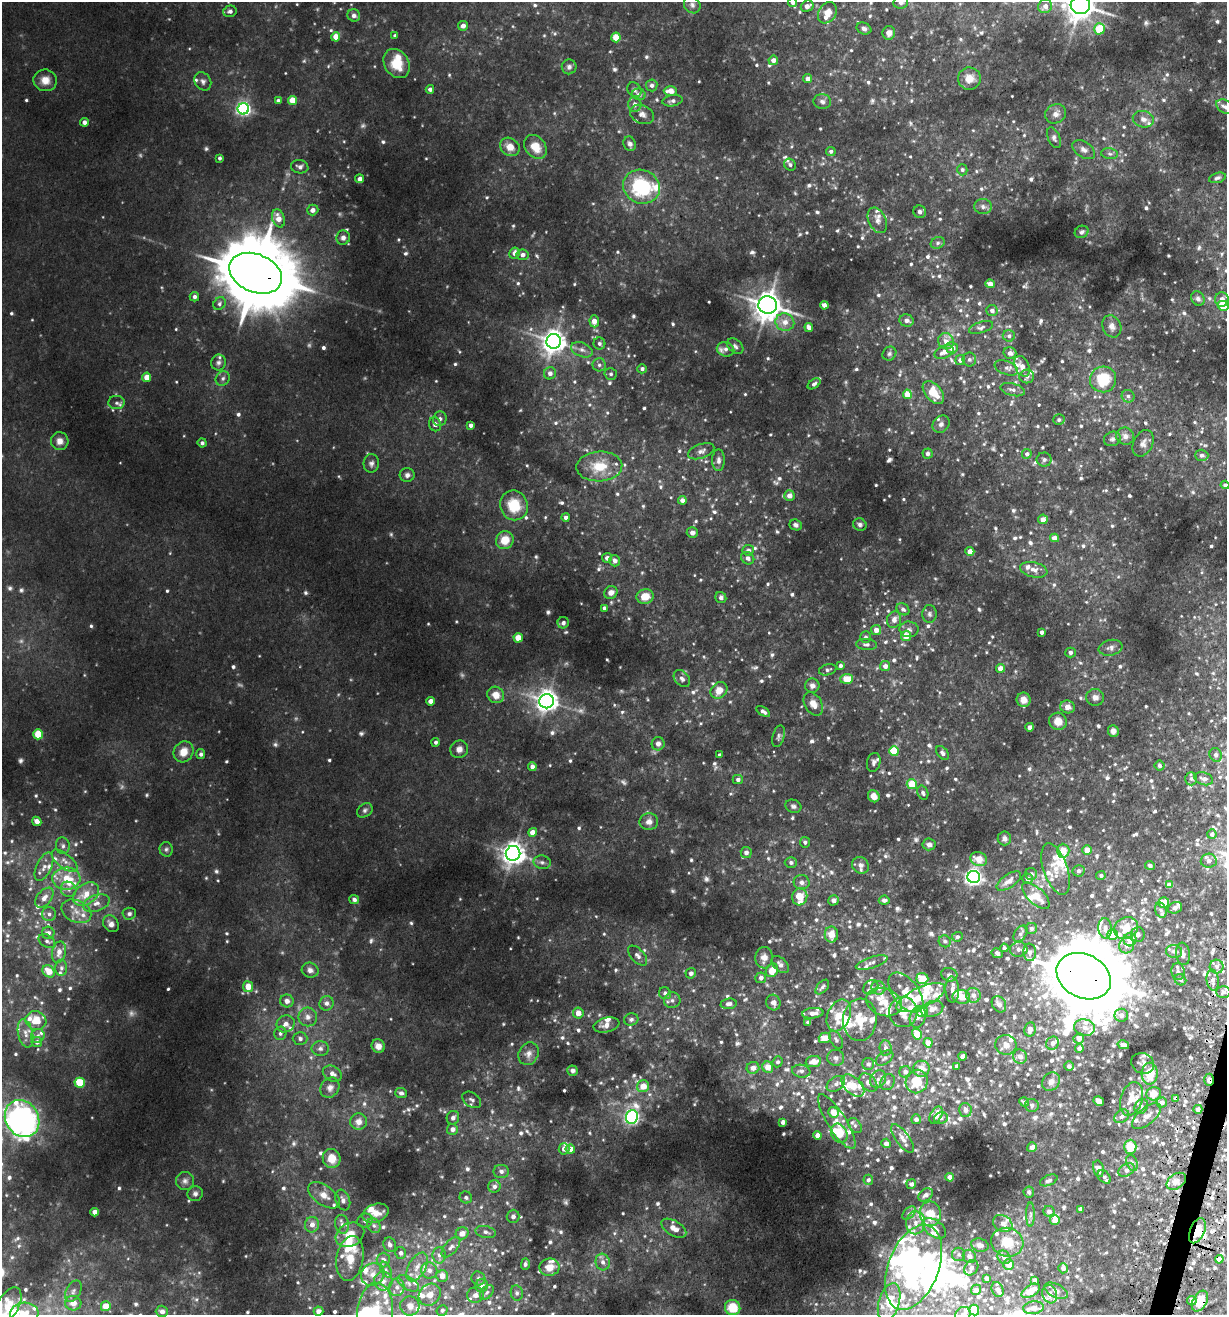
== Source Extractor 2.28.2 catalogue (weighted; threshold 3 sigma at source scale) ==
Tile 6 of 4 x 4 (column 2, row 2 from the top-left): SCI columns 1576-2800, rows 2680-3992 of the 5430 x 5367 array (HDU 1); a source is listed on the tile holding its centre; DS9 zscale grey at full resolution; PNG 1229 x 1317 px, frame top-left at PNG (2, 2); each listed source drawn as its Kron ellipse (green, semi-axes under 4 px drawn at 4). Shown black and unused: <1% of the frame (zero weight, under 3 of 5 exposures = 5% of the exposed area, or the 3 px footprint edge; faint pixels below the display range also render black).
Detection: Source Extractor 2.28.2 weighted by HDU 2 'WHT'; one run over the whole footprint, this tile lists its part. Background 0.0368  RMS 0.0054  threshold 0.0244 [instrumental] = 3 sigma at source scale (4.5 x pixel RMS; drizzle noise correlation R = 1.50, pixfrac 1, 0.05/0.05 arcsec/px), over >= 5 px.
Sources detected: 1202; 12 too faint to see at this stretch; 11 inside a brighter object's white glare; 2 cosmic-ray / hot-pixel residue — neither listed nor drawn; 122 inside a brighter listed object's ellipse — not listed separately; of the other 1055, all 500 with FLUX_AUTO >= 1.33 (the completeness limit of this list) listed and drawn (555 fainter detections not listed), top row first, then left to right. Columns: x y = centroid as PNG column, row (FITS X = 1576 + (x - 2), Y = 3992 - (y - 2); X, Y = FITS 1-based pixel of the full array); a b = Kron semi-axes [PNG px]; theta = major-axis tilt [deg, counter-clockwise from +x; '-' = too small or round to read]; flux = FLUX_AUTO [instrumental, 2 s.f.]
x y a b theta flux
793 2 4 4 - 1.7
901 2 7 6 - 2
692 5 9 7 -50 1.9
1080 5 9 9 - 760
807 6 7 5 27 2.8
1045 6 7 6 - 3.1
230 11 7 5 14 1.8
827 13 11 8 58 6.2
354 15 6 6 - 1.9
463 26 5 4 - 3.1
864 28 7 5 -23 1.5
1099 29 5 5 - 16
889 33 7 6 - 3.3
395 36 4 3 - 1.4
336 37 4 4 - 5.8
616 37 5 4 - 12
773 60 5 5 - 3.1
397 64 15 12 -56 12
569 67 7 7 - 1.7
808 79 4 4 - 3
969 79 11 11 - 6
45 80 12 10 -20 5.4
203 81 10 7 -56 2
652 85 6 5 - 1.9
430 89 4 4 - 2
634 90 8 6 -50 1.6
670 91 6 5 - 5.3
639 94 7 5 -15 1.9
292 100 4 4 - 10
278 101 4 4 - 1.5
672 101 10 5 10 1.9
822 102 9 7 -9 1.9
635 104 7 6 - 2.4
1225 107 10 6 -31 2.5
243 109 6 5 - 130
642 114 12 9 -24 3.2
1056 114 11 9 29 3.1
1143 119 11 8 -14 3.4
84 122 4 4 - 2.2
1054 138 11 6 -66 1.7
630 144 7 6 - 1.8
510 147 10 8 -36 5.6
535 147 13 10 -52 8.4
1084 150 12 8 -33 2.9
831 151 5 4 - 1.3
1110 154 8 5 -6 1.4
219 158 4 3 - 1.3
790 165 6 5 - 1.5
300 167 9 6 -10 2.1
962 170 5 5 - 1.5
1217 178 9 4 16 1.3
359 179 4 4 - 2.8
641 187 19 16 -24 41
983 207 9 7 -5 2.1
313 210 6 5 - 2.7
920 212 6 6 - 1.9
278 218 9 6 -71 5.5
877 220 13 8 -65 3.1
1082 232 7 6 - 1.5
343 238 7 6 - 2.3
938 243 7 5 23 1.4
514 253 6 5 - 2.9
523 255 6 5 - 2.2
256 273 27 19 -23 5700
990 284 4 4 - 3.8
194 297 4 4 - 1.8
1198 299 7 6 - 1.8
1222 299 7 7 - 3.7
219 304 7 5 50 1.4
768 305 9 8 - 730
824 305 4 4 - 3.2
1223 306 5 5 - 22
992 311 5 5 - 2.3
907 320 7 6 - 2.6
594 321 6 4 -86 4.5
785 322 9 8 - 4.9
1112 326 11 9 -64 3.8
809 327 4 4 - 3.2
981 327 12 5 18 1.7
1009 336 6 5 - 1.5
554 341 7 7 - 460
946 341 8 7 - 3.8
599 343 6 6 - 1.4
735 346 9 6 -40 1.6
952 348 6 5 - 5.2
725 349 9 7 -14 2.4
582 350 11 7 -22 2.7
944 352 10 6 26 4.4
1010 353 6 6 - 2.5
889 354 7 6 - 1.4
969 359 7 7 - 1.6
960 360 5 5 - 2.4
218 362 8 7 - 1.8
599 365 6 6 - 1.7
1022 366 11 7 -65 3.7
1006 368 12 6 -21 2
642 369 4 4 - 1.9
550 373 6 6 - 2.4
611 374 6 6 - 1.4
1027 376 7 7 - 1.7
147 377 4 4 - 7.5
223 378 7 6 - 1.6
1103 379 13 13 - 21
814 384 7 4 35 1.6
1013 390 12 6 -13 2.5
933 393 13 8 -49 11
907 394 4 4 - 7.4
1128 396 6 6 - 1.8
116 403 8 6 -1 1.6
440 419 7 6 - 1.8
1059 420 6 5 - 1.4
435 424 7 6 - 2.2
941 424 9 7 50 2.3
471 425 4 3 - 2
1125 436 9 8 - 2.9
1112 439 8 7 - 1.9
60 441 9 9 - 3.7
202 443 4 4 - 1.5
1143 443 14 9 64 3.3
701 451 13 7 19 2.7
928 454 5 5 - 1.5
1027 454 5 4 - 1.9
1202 455 6 6 - 1.9
718 460 10 6 -90 2.3
1044 460 7 7 - 1.5
371 463 9 7 84 1.9
599 466 23 15 3 14
407 475 7 7 - 2.2
1225 485 4 4 - 1.4
789 496 5 5 - 4.2
682 500 4 4 - 2.7
514 505 15 13 -62 15
566 517 4 4 - 2.5
1043 519 5 4 - 3.7
796 525 6 5 - 1.6
860 525 7 6 - 1.4
692 533 5 5 - 2.2
1055 538 4 4 - 3.9
505 540 9 8 - 8.6
748 550 5 5 - 1.9
970 551 4 4 - 4.6
607 558 5 5 - 2.3
748 558 7 6 - 1.9
615 561 6 5 - 2.6
1034 570 14 7 -13 3.6
611 592 7 6 - 3.2
645 596 8 7 - 7.1
721 598 6 5 - 1.9
605 608 4 4 - 1.9
903 609 7 5 -40 1.7
929 614 9 7 -88 1.6
894 620 8 7 - 3.6
563 623 6 5 - 1.9
909 629 9 8 - 2.3
876 630 5 5 - 3.6
1042 632 4 3 - 1.7
906 636 5 5 - 8.1
865 637 6 5 - 1.5
518 638 4 4 - 9.8
866 644 10 5 -3 1.8
1111 648 12 7 12 2.5
1070 652 5 5 - 1.8
840 666 4 4 - 1.6
885 666 5 5 - 3.1
1000 668 4 4 - 5.2
828 670 9 5 14 1.4
682 679 10 7 -49 2
847 679 6 5 - 10
812 686 7 7 - 2.3
719 690 9 7 42 6.6
496 695 9 8 - 5.9
1095 697 9 8 - 2.8
1024 700 7 7 - 3.5
431 701 4 4 - 3.6
547 701 7 7 - 380
813 704 12 8 -58 4.7
1067 707 7 6 - 3.4
763 711 8 4 -34 2
1058 721 9 8 - 5.1
1030 727 4 4 - 2.5
1113 731 6 5 - 2.4
38 734 5 4 - 18
778 736 11 6 74 1.6
436 742 4 4 - 1.4
658 744 7 6 - 2.3
459 749 9 8 - 3.2
894 751 5 5 - 19
183 752 11 9 56 6.5
942 753 8 5 -53 1.8
201 754 5 4 - 1.4
720 755 4 3 - 1.5
1216 755 7 6 - 1.4
874 762 9 6 79 1.9
1159 766 5 5 - 1.6
532 767 4 4 - 2.6
1191 779 6 5 - 1.5
1204 779 9 6 -17 2.6
738 780 5 4 - 1.6
912 784 5 5 - 12
923 793 7 5 -66 1.5
874 796 6 5 - 3.8
793 806 8 6 -20 1.6
365 810 8 6 37 1.5
37 821 5 4 - 3.9
649 822 9 8 - 3.1
533 832 4 4 - 5.4
1212 834 5 4 - 1.5
1004 838 7 6 - 2.2
805 842 5 5 - 1.4
929 844 6 6 - 2.3
63 846 8 7 - 2
166 849 7 6 - 1.3
1087 850 5 4 - 4.3
1063 851 7 6 - 5.4
746 852 5 5 - 2.7
513 853 7 7 - 410
979 859 8 7 - 7
65 861 15 7 -39 3.8
1209 861 8 7 - 2.1
542 862 9 6 -11 1.8
791 862 6 5 - 1.6
860 865 9 7 -44 2.3
1150 866 5 4 - 1.4
44 867 15 7 65 3.8
1056 869 27 12 -71 8.5
1078 871 6 5 - 1.3
1031 874 6 6 - 1.7
1101 875 5 4 - 1.3
974 877 6 6 - 240
66 879 14 11 2 13
1028 879 5 5 - 1.7
1009 881 14 6 35 4.1
802 882 8 7 - 2.3
1169 885 4 4 - 3.6
68 889 8 7 - 2.1
86 894 14 10 37 8.4
1036 896 17 8 -43 8
800 897 9 7 75 11
44 898 11 7 51 3.9
354 899 5 4 - 1.7
834 900 5 5 - 2.8
884 900 5 4 - 2.1
96 903 13 8 19 4.1
1164 903 5 5 - 10
1175 908 7 5 19 3.1
1161 910 8 5 -70 1.7
76 911 16 11 -25 6.3
49 914 7 7 - 2
129 914 7 6 - 1.5
111 924 9 7 -54 2.6
1031 928 6 5 - 1.4
1105 928 10 6 -84 3.2
1126 928 12 10 30 8.9
48 933 6 6 - 2.4
831 934 8 6 90 7.2
1020 934 9 5 54 1.7
1112 935 5 5 - 18
1138 935 7 7 - 2.4
957 937 5 4 - 1.4
1130 940 6 6 - 7.4
47 941 9 6 -32 1.7
945 941 6 5 - 1.4
1127 945 8 7 - 3.7
1004 948 4 3 - 1.4
1018 949 9 7 4 2.6
1174 951 8 6 -10 1.8
59 952 11 7 78 4.1
1030 952 9 6 -84 2
997 953 6 5 - 1.7
1183 954 11 7 -82 2.5
638 956 12 6 -47 2.4
764 958 10 8 87 3.7
872 962 16 5 17 2.7
780 964 10 6 -43 2.4
1217 967 7 7 - 2.2
61 968 8 6 -90 1.7
310 970 8 7 - 2.3
772 970 7 6 - 6.5
49 971 7 5 -43 8
1178 971 8 6 -79 1.9
691 973 5 5 - 1.8
949 975 8 6 -14 1.8
1084 976 28 21 -27 5900
761 978 5 5 - 1.9
922 978 6 5 - 10
1180 980 6 5 - 1.4
1213 980 10 6 -82 3.2
248 987 5 5 - 7.5
822 987 9 5 49 1.7
871 987 8 6 44 1.5
878 988 7 6 - 2.4
952 990 13 6 -88 2.7
906 992 23 12 -52 12
1223 992 7 6 - 1.6
665 993 6 5 - 1.7
973 995 7 7 - 3
961 997 9 7 -13 6.5
921 998 26 10 25 16
672 1000 8 8 - 2.1
287 1001 7 6 - 2.9
773 1002 8 7 - 2.6
884 1002 18 13 -19 8.6
326 1003 7 7 - 2.4
729 1004 8 5 6 2.1
999 1004 9 6 -58 2.7
932 1009 11 7 18 3.3
922 1011 6 5 - 6.6
903 1012 15 14 - 7.9
578 1013 5 5 - 4.4
813 1013 10 5 7 3.4
839 1015 17 11 65 12
1121 1015 7 6 - 2.5
308 1017 9 9 - 3.3
918 1017 11 8 72 2.9
631 1019 7 6 - 1.7
36 1020 10 9 - 9
860 1020 21 17 84 13
808 1022 4 3 - 1.4
286 1024 9 8 - 3.3
606 1025 13 7 13 3.8
1084 1028 10 8 -10 4.3
1030 1029 7 5 79 3.3
25 1033 14 7 -77 3.5
280 1033 7 6 - 1.6
917 1034 5 4 - 9.2
38 1036 7 6 - 1.9
300 1038 7 6 - 1.8
825 1038 6 5 - 6.4
1079 1038 5 5 - 4
836 1040 10 5 -60 1.4
37 1042 5 5 - 2.1
928 1043 5 4 - 4.8
1052 1043 7 6 - 2.6
1006 1045 10 10 - 3.9
1123 1045 6 4 -14 2.4
378 1046 7 6 - 3.3
320 1048 9 7 0 2.2
886 1048 7 6 - 2
1079 1048 4 4 - 2.2
528 1054 12 9 63 3.4
962 1056 4 4 - 2.2
1020 1057 7 7 - 3.2
836 1058 8 8 - 1.8
884 1058 10 6 36 1.8
778 1062 5 5 - 1.4
813 1062 8 5 8 4.9
1143 1063 12 10 -26 2.1
868 1064 6 6 - 1.5
957 1066 4 3 - 1.7
1069 1066 4 4 - 1.6
768 1067 6 5 - 6.5
753 1068 6 6 - 3.7
921 1069 8 8 - 5.3
573 1071 5 5 - 1.7
801 1071 9 6 -9 2
905 1072 6 5 - 2.1
332 1074 10 7 -29 3
1150 1074 11 8 87 12
878 1079 9 7 53 2.5
1209 1080 6 5 - 1.8
888 1082 8 6 63 1.9
917 1082 12 11 - 14
1051 1082 10 8 53 3.5
80 1083 5 5 - 21
868 1083 11 7 -45 2.8
836 1084 10 6 33 2.4
853 1085 14 8 -43 8.6
643 1086 6 6 - 7.3
330 1088 10 9 - 3
401 1093 6 5 - 1.7
1154 1094 7 6 - 6.9
1131 1099 17 10 72 7.5
1176 1099 4 4 - 2
472 1100 10 7 -35 1.9
1099 1101 5 4 - 1.9
1024 1102 5 4 - 1.4
1162 1102 5 5 - 2.5
1032 1105 7 6 - 1.6
1141 1107 8 6 60 1.8
1198 1109 4 4 - 2.2
965 1110 7 6 - 2.3
833 1112 5 5 - 7.1
936 1115 9 5 61 4.6
1122 1116 8 6 35 1.8
1146 1116 17 8 41 4.5
632 1117 7 6 - 150
453 1118 7 6 - 2.2
941 1118 7 6 - 1.4
22 1119 19 16 -57 150
916 1119 5 5 - 1.7
359 1121 8 8 - 3.6
783 1122 4 4 - 2.4
837 1122 32 9 -58 6.9
855 1125 8 5 -51 1.4
452 1129 5 5 - 2.8
839 1133 10 8 -62 11
818 1135 4 4 - 3.8
903 1138 17 6 -55 3.4
886 1143 5 4 - 2.4
1032 1147 5 4 - 2.4
1130 1147 7 6 - 10
564 1149 6 5 - 3
570 1149 5 4 - 3.6
332 1158 9 9 - 8.5
1132 1163 8 5 -69 1.4
1098 1169 8 5 -77 3.6
1127 1170 9 6 33 2.2
501 1171 8 6 0 2.1
950 1177 4 4 - 2.6
1104 1177 8 5 -48 1.5
868 1180 5 5 - 1.3
1049 1180 9 5 24 1.6
185 1181 9 9 - 2.3
1176 1181 11 7 35 3.3
911 1184 5 4 - 1.8
494 1186 6 6 - 2.1
1029 1192 5 5 - 1.7
195 1194 8 7 - 1.7
324 1195 18 9 -35 6.2
926 1195 8 5 35 2.3
466 1197 6 6 - 1.4
343 1200 11 7 -70 2.9
1080 1209 4 4 - 1.6
1049 1211 5 5 - 2.2
95 1212 4 4 - 4.3
376 1213 14 8 20 6.6
909 1213 8 5 43 1.4
930 1214 12 10 -80 12
1030 1214 12 4 90 1.7
513 1216 6 6 - 2
1055 1220 5 4 - 5
365 1221 8 7 - 1.7
916 1223 11 9 89 5.5
1003 1223 10 8 -30 3.1
342 1224 9 7 -79 2.5
312 1225 8 7 - 4.1
374 1226 8 6 -57 1.9
674 1228 14 7 -30 5.2
934 1228 13 8 -37 4.1
1197 1231 13 7 68 8.9
486 1232 10 6 -12 1.9
462 1233 6 6 - 4.5
350 1235 15 11 28 9.6
1007 1242 16 14 -17 12
390 1245 7 6 - 2.2
980 1245 9 6 -16 2.5
451 1247 12 6 49 2.6
401 1253 6 5 - 1.9
959 1254 6 6 - 1.3
439 1255 8 6 -90 2.3
969 1256 7 6 - 2.4
1004 1257 7 6 - 2.5
350 1258 23 13 80 11
1219 1259 4 4 - 3.8
383 1260 7 6 - 2.9
603 1262 8 7 - 2.4
525 1264 6 4 88 1.3
1009 1264 5 5 - 6
417 1267 16 8 60 5.4
549 1267 10 8 8 6.6
914 1267 44 25 69 96
971 1268 8 6 55 1.8
1063 1268 5 4 - 2.1
386 1270 8 5 -63 1.5
429 1270 8 8 - 3.1
373 1274 12 11 - 5
442 1276 6 6 - 5.2
478 1278 7 6 - 1.5
986 1278 4 4 - 1.8
1034 1280 4 4 - 2.1
383 1281 9 9 - 3.8
408 1283 12 6 -32 2.8
482 1286 7 6 - 2.9
397 1287 9 7 83 2.9
976 1290 5 5 - 1.9
998 1290 8 5 -67 2.3
73 1291 11 7 61 2.5
1031 1291 10 6 31 5.8
1056 1291 13 6 -27 2.6
487 1292 8 5 49 1.4
517 1293 7 6 - 1.3
1050 1294 9 7 -71 3
430 1295 12 10 46 5.6
475 1295 8 7 - 2.7
1192 1301 5 4 - 2
1200 1301 11 7 60 8.6
889 1302 19 10 73 10
73 1303 8 7 - 5.1
8 1306 20 10 61 8.7
106 1306 5 5 - 9.7
410 1306 9 9 - 4.3
733 1308 8 7 - 9.7
1034 1308 10 6 6 2.5
442 1310 5 5 - 1.4
974 1310 5 5 - 18
162 1311 6 5 - 2.4
318 1311 5 4 - 3
375 1312 29 18 85 28
24 1313 14 10 4 8.7
963 1314 8 6 31 2.2
Overlapping masked pixels (flux is a lower limit): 8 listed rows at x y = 256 273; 1217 967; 1084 976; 1209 1080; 1176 1099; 1197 1231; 1219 1259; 1200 1301
Isophote crosses this tile's border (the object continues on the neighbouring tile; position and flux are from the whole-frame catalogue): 12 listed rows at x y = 793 2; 901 2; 1080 5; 1045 6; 1225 107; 1223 306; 1225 485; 1200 1301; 974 1310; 375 1312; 24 1313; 963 1314